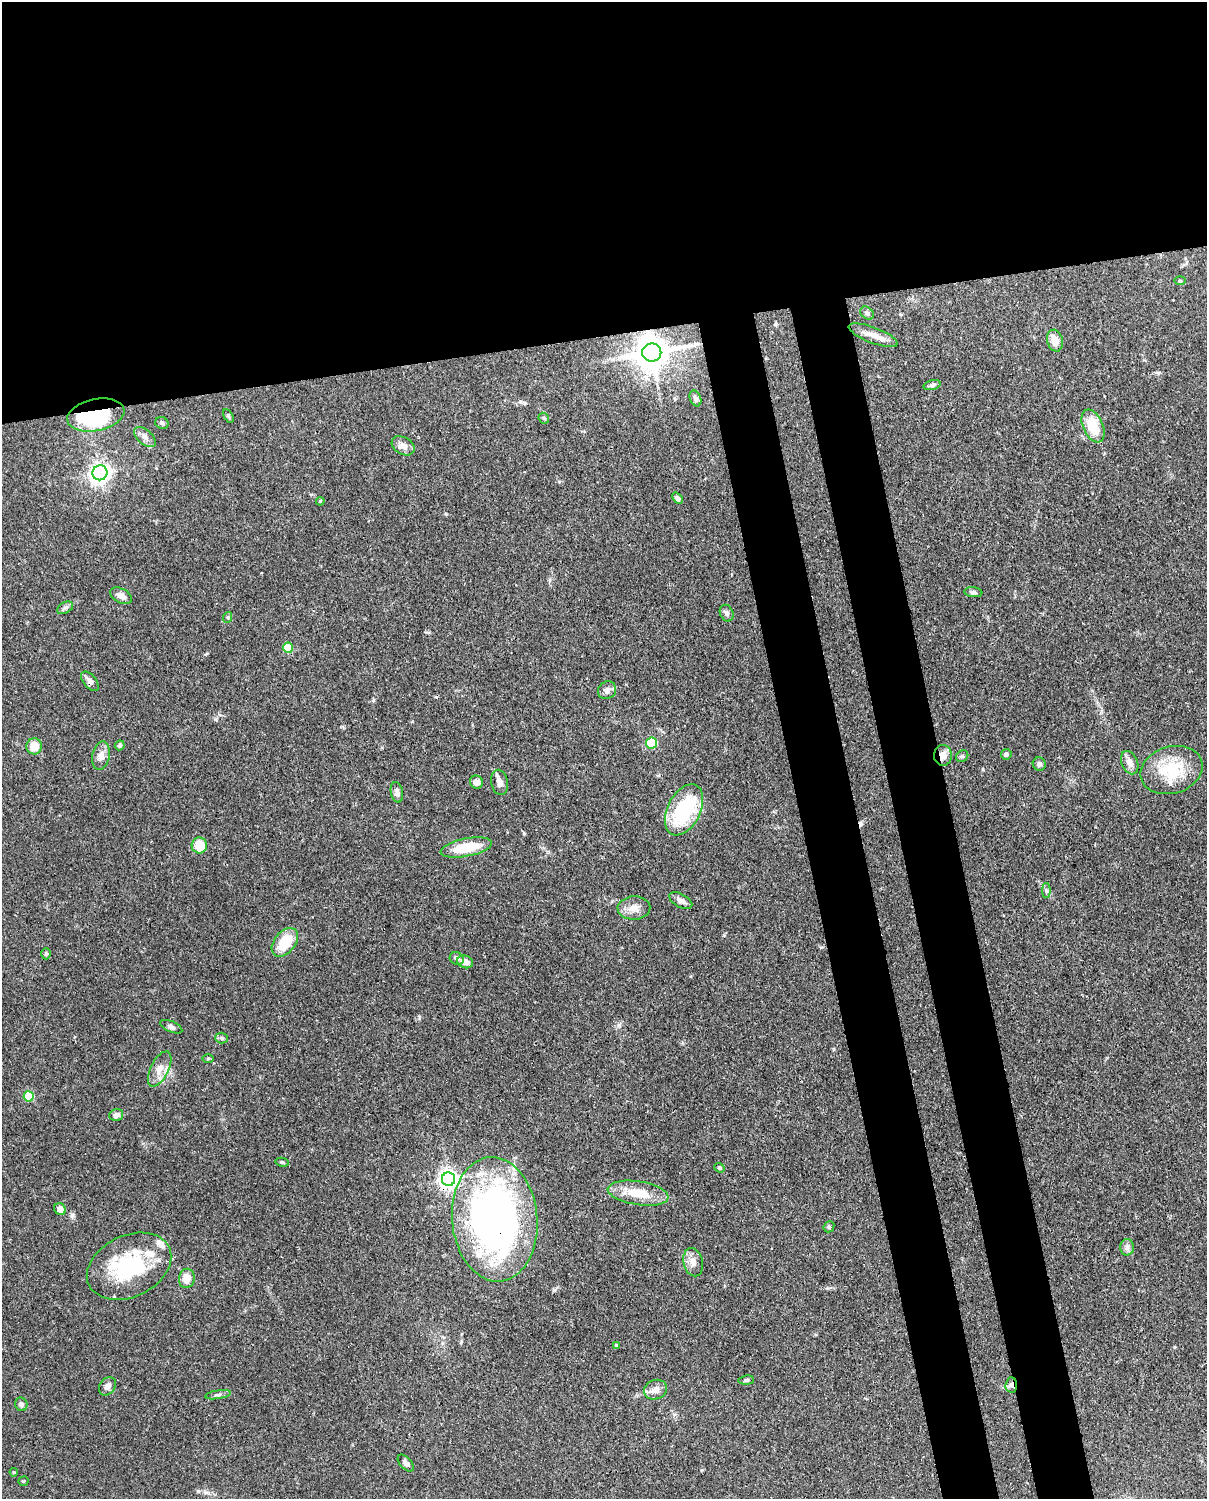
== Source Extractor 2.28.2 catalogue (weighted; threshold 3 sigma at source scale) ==
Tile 2 of 4 x 3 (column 2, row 1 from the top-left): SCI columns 1295-2499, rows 3257-4753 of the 5002 x 4907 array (HDU 1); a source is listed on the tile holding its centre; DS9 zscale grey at full resolution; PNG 1209 x 1501 px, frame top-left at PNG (2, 2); each listed source drawn as its Kron ellipse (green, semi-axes under 4 px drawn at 4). Shown black and unused: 30% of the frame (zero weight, under 3 of 4 exposures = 7% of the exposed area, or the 3 px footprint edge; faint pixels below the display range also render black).
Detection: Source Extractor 2.28.2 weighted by HDU 2 'WHT'; one run over the whole footprint, this tile lists its part. Background 0.114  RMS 0.0042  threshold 0.0189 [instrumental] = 3 sigma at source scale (4.5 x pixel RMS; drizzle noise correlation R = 1.50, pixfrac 1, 0.05/0.05 arcsec/px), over >= 5 px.
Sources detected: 82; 1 inside a brighter object's white glare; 1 cosmic-ray / hot-pixel residue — neither listed nor drawn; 5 inside a brighter listed object's ellipse — not listed separately; the other 75 listed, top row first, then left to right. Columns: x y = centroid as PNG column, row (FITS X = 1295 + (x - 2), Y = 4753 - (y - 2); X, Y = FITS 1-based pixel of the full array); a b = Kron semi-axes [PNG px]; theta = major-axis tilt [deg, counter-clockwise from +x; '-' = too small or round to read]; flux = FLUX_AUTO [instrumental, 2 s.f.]
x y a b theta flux
1180 281 5 3 - 0.44
867 313 7 5 -43 1.2
873 335 26 8 -21 4.5
1055 341 11 7 -74 4.9
652 352 9 9 - 950
932 385 8 5 15 1
695 398 8 5 -68 1.3
96 415 29 16 12 34
228 416 7 4 -60 0.74
544 418 6 4 -46 0.65
162 423 7 5 -24 1.1
1093 426 17 10 -66 14
145 437 13 7 -41 2.2
403 446 12 8 -30 3
100 473 7 7 - 190
677 498 6 4 -50 1.3
320 501 4 3 - 0.46
973 592 9 5 -6 0.98
121 596 12 7 -29 2.7
65 608 8 5 29 1.1
727 613 8 6 -66 1.3
228 617 5 3 - 0.44
288 648 5 5 - 13
90 681 11 6 -51 1.9
607 690 9 8 - 2.1
651 743 5 5 - 18
120 745 5 4 - 0.76
34 746 8 7 - 6.6
1006 754 5 5 - 1.3
943 755 10 9 - 3.4
101 756 14 8 78 3.2
962 756 6 5 - 0.79
1130 763 12 8 -67 3.1
1039 764 7 6 - 1.4
1171 770 31 23 16 19
476 782 7 6 - 2
500 782 13 8 -78 2.6
397 792 10 6 -78 1.8
684 810 27 16 63 33
199 845 8 7 - 8.6
466 847 26 9 11 13
1046 891 7 4 -90 0.82
681 901 13 6 -30 2
634 908 16 11 2 4
285 942 16 10 50 12
46 954 6 5 - 0.58
457 958 7 6 - 1.2
465 962 8 6 -21 3.1
171 1027 12 5 -23 1.2
221 1038 6 5 - 0.76
208 1058 6 4 1 0.45
160 1069 19 9 63 4
29 1096 5 5 - 19
116 1115 7 5 15 2.1
282 1162 7 4 -11 0.6
719 1168 5 4 - 0.63
449 1179 7 6 - 220
638 1193 31 12 -9 9.9
60 1209 6 5 - 3.5
495 1219 62 42 -85 200
829 1227 6 5 - 0.64
1127 1247 8 7 - 1.6
693 1262 14 9 -76 3
129 1266 44 30 26 38
187 1278 10 8 78 5.3
617 1346 4 3 - 0.82
746 1380 8 4 5 0.95
1011 1385 7 6 - 1.4
107 1386 10 7 55 2.1
655 1390 12 9 21 3
218 1395 13 3 8 1.1
21 1404 7 6 - 0.92
406 1463 10 5 -48 1.8
14 1472 4 4 - 0.42
23 1481 5 4 - 0.45
Overlapping masked pixels (flux is a lower limit): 7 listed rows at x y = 652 352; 96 415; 90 681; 943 755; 449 1179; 495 1219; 1011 1385
Unlisted compact peaks at least as high as the median listed source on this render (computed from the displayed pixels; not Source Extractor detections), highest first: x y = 554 1290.